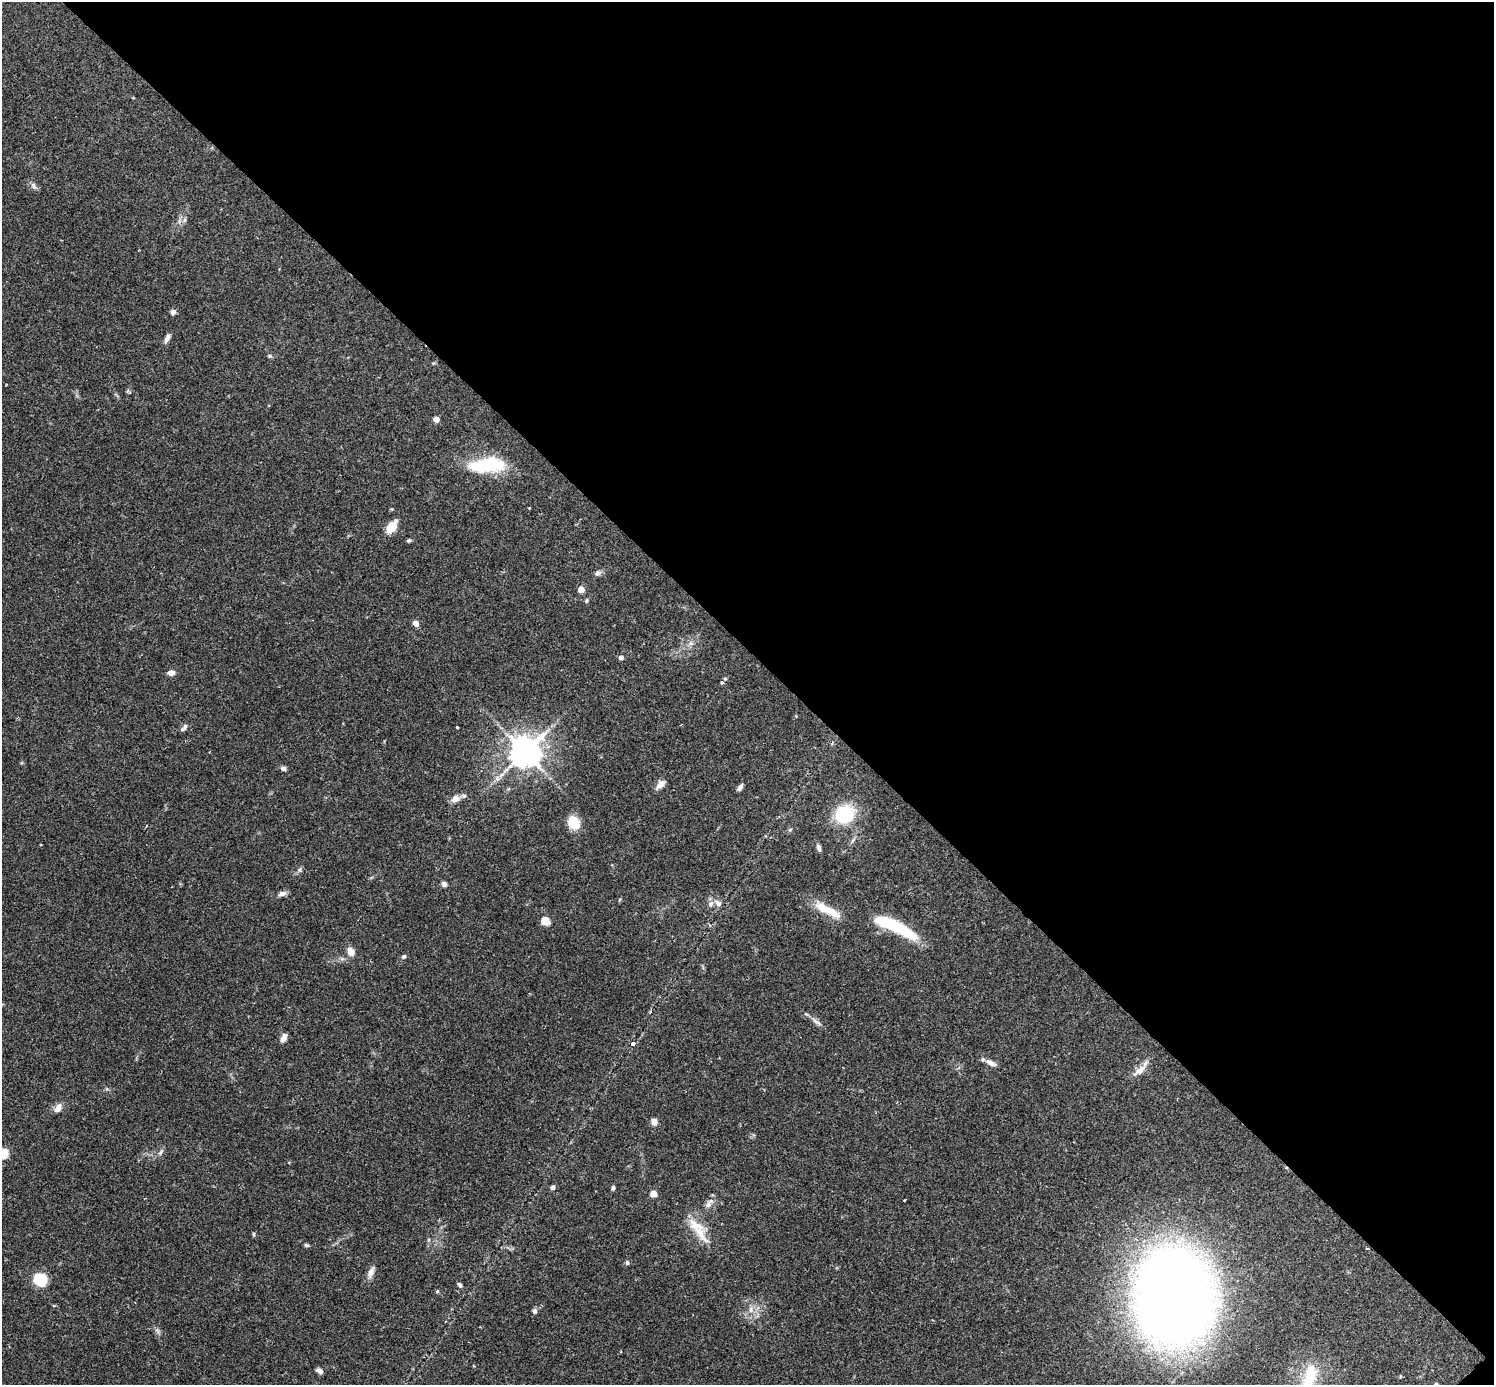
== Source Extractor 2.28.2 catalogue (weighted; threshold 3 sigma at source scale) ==
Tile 8 of 4 x 4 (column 4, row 2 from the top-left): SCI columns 4518-6009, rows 2955-4337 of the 6041 x 6041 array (HDU 1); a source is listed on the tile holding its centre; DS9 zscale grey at full resolution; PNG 1496 x 1387 px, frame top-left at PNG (2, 2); no overlay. Shown black and unused: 47% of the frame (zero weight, under 2 of 3 exposures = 2% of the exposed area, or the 3 px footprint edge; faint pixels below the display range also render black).
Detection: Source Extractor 2.28.2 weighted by HDU 2 'WHT'; one run over the whole footprint, this tile lists its part. Background 0.102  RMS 0.0058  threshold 0.0261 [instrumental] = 3 sigma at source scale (4.5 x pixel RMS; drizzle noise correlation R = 1.50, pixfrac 1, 0.05/0.05 arcsec/px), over >= 5 px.
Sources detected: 66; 2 inside a brighter listed object's ellipse — not listed separately; the other 64 listed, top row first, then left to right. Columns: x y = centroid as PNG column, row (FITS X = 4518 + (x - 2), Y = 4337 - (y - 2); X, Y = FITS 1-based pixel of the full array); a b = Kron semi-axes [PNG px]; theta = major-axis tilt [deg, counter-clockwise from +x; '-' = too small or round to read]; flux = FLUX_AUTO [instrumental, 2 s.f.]
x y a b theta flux
33 186 10 6 -60 2
185 220 7 4 89 1.1
173 312 6 5 - 2.3
167 338 11 6 63 2.5
269 356 6 5 - 0.83
436 419 5 4 - 5.8
487 465 42 16 5 34
391 527 11 7 53 13
409 540 6 4 29 0.88
598 573 10 7 48 1.7
581 589 7 6 - 3.3
586 601 5 5 - 0.86
415 623 4 4 - 6.1
691 643 7 6 - 1.7
621 657 4 4 - 2.1
171 673 8 6 6 2.8
722 682 5 5 - 1.4
457 727 3 3 - 0.74
184 728 11 5 50 1.7
525 752 11 10 - 740
283 768 7 5 -15 1.5
660 785 13 7 46 3.6
740 787 8 4 58 1.8
455 799 13 9 24 3.6
845 814 25 22 23 26
574 822 15 12 -55 10
790 830 6 4 44 0.75
819 848 9 4 -76 1.9
300 870 7 4 90 1.1
444 884 7 6 - 1.7
282 894 10 6 14 2.4
718 903 10 7 -45 2.4
827 910 37 9 -27 13
545 921 10 9 - 4.9
896 927 47 11 -26 37
351 952 7 6 - 6.9
404 956 7 4 39 0.95
817 1022 14 5 -34 2.3
284 1038 11 6 61 2.8
633 1044 4 4 - 2.4
991 1063 13 7 -29 3.2
1141 1069 28 8 47 5.4
58 1108 12 8 56 3.8
654 1122 9 7 88 2.6
160 1152 9 4 51 1.4
3 1153 5 5 - 32
552 1187 5 4 - 2.2
613 1188 5 4 - 1.1
653 1194 6 6 - 3.8
709 1204 15 7 53 3.3
695 1225 33 14 -44 13
254 1234 6 4 -89 0.67
306 1245 6 4 -17 0.94
627 1263 6 5 - 1
371 1272 15 7 65 3.5
40 1280 11 10 - 21
459 1285 6 4 -46 1.1
437 1291 6 4 2 0.64
1174 1296 65 53 -85 930
751 1309 9 7 81 3
534 1311 7 6 - 1.5
320 1371 8 5 -33 2
1309 1377 42 17 71 24
1436 1384 5 5 - 0.99
Isophote crosses this tile's border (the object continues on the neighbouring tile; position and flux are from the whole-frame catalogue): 3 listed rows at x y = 3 1153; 1309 1377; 1436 1384